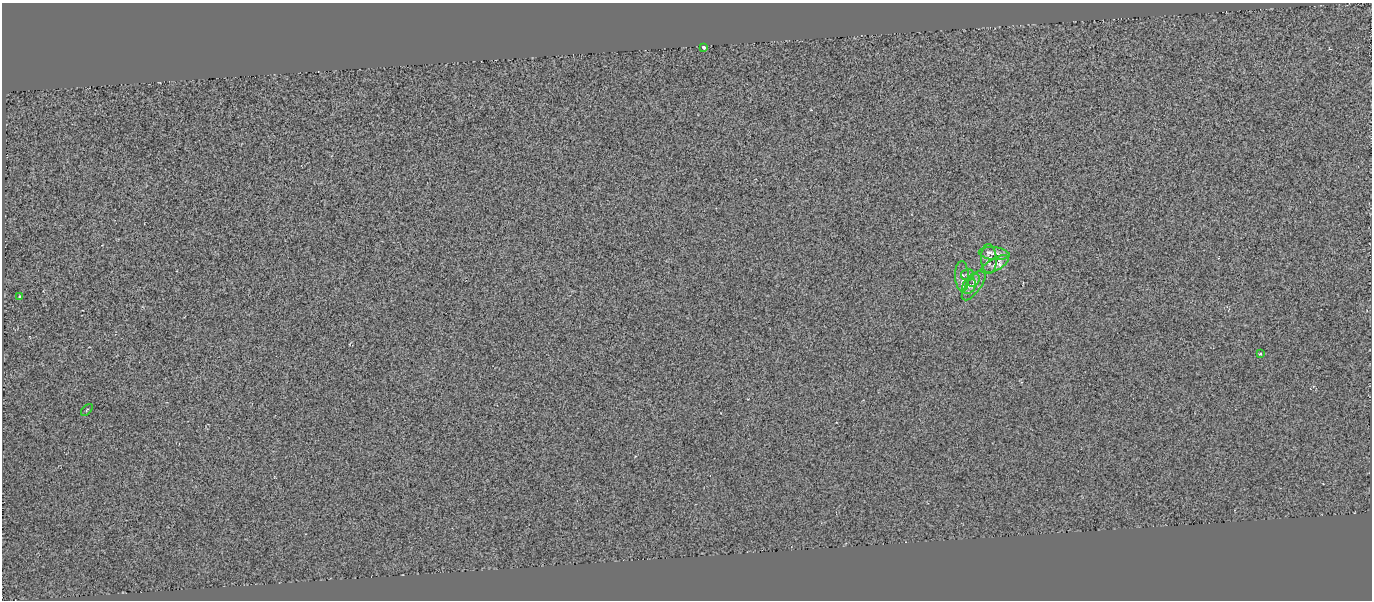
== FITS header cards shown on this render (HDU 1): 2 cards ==
NAXIS1  =                 1370
NAXIS2  =                  598

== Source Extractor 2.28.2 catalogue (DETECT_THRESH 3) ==
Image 1370 x 598 px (HDU 1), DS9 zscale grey, 1 PNG px = 1 image px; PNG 1374 x 602 px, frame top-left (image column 1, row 598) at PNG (2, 3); each listed source drawn as its Kron ellipse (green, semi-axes under 4 px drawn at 4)
Background 0.129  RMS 1.2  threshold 3.71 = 3 sigma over >= 5 px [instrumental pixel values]
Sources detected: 12; all 12 listed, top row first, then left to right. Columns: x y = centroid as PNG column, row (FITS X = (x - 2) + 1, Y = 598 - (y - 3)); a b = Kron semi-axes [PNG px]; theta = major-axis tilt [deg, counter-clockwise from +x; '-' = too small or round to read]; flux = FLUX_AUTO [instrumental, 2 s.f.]
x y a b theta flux
704 47 3 3 - 1100
994 254 15 6 -6 470
989 259 15 8 -89 540
995 264 15 6 28 490
968 275 6 6 - 150
962 276 15 7 -87 460
973 280 7 5 52 210
974 285 18 7 54 510
969 286 8 6 60 270
20 297 4 3 - 90
1260 353 3 3 - 130
87 410 7 2 46 83